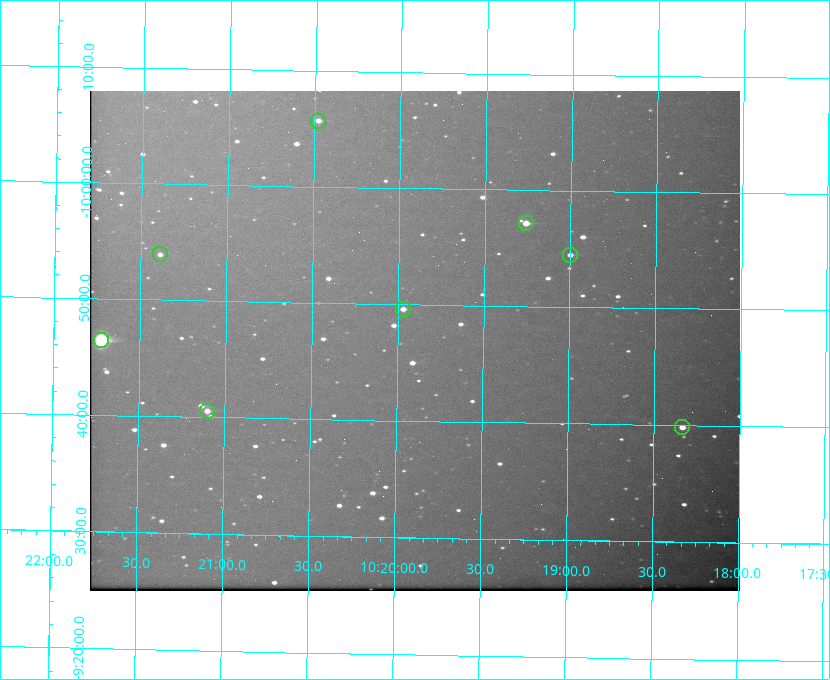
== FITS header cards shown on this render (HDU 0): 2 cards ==
NAXIS1  =                  650 / Width of table row in bytes
NAXIS2  =                  500 / Number of rows in table

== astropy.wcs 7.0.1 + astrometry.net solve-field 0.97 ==
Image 650 x 500 px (HDU 0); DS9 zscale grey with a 90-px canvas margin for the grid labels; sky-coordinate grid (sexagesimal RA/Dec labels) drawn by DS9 from the SOLVED WCS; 8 Tycho-2 reference stars matched to detected sources circled (green)
Header WCS: none
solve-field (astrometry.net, Tycho-2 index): SOLVED blind (the file carries no WCS)
Solved WCS: RA---TAN-SIP/DEC--TAN-SIP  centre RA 10:19:54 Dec -09:47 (154.97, -9.78 deg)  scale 5.17 arcsec/px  FOV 56.0' x 43.0'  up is +179 deg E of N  parity flipped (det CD > 0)
(file carries no celestial WCS; the grid is the blind solution)
Tycho-2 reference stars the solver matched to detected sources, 8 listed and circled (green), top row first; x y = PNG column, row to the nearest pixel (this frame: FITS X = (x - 90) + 1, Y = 500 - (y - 91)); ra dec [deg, ICRS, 3 dp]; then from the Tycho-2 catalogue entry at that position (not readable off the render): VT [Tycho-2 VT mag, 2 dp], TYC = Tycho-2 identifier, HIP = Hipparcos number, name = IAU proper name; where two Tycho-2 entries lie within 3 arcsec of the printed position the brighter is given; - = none
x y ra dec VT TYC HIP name
318 121 155.120 -10.095 10.96 5493-78-1 - -
526 223 154.815 -9.952 9.91 5490-258-1 50532 -
160 254 155.347 -9.899 11.51 5490-199-1 - -
570 255 154.750 -9.908 10.76 5490-212-1 - -
403 309 154.992 -9.826 10.90 5490-153-1 - -
101 340 155.431 -9.774 8.41 5490-124-1 50747 -
207 411 155.275 -9.676 10.79 5490-27-1 - -
682 427 154.583 -9.663 10.90 5490-13-1 - -